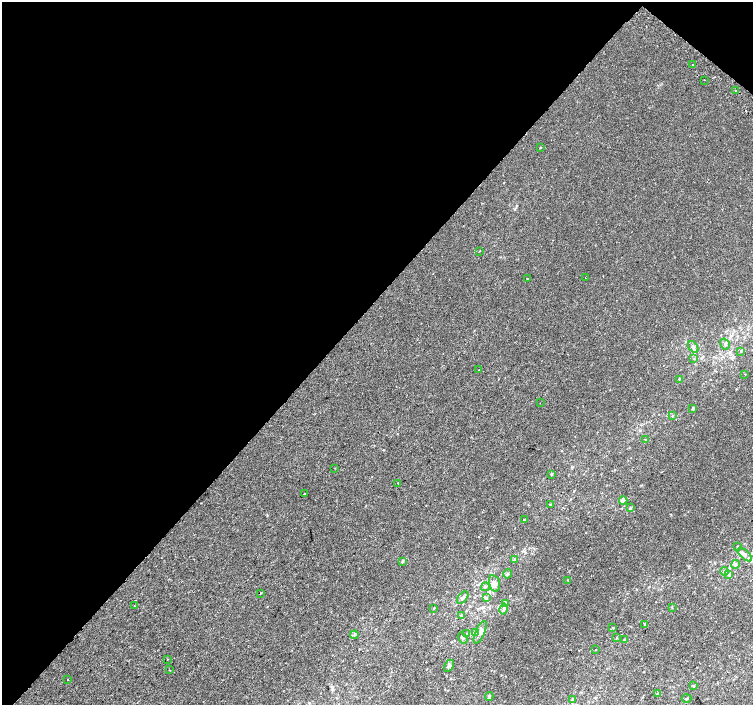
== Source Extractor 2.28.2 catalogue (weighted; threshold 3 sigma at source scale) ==
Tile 2 of 4 x 4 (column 2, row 1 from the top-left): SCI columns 1536-3036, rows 4485-5890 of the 6068 x 6094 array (HDU 1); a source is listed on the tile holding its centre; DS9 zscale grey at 2 x 2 block average (1 PNG px = mean of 2 x 2 image px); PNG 755 x 707 px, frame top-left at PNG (2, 2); each listed source drawn as its Kron ellipse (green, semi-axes under 4 px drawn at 4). Shown black and unused: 45% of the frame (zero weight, under 2 of 3 exposures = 2% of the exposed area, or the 3 px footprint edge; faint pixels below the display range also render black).
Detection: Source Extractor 2.28.2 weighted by HDU 2 'WHT'; one run over the whole footprint, this tile lists its part. Background -5.48e-05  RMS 0.0027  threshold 0.0121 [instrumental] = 3 sigma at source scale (4.5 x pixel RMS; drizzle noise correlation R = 1.50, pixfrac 1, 0.0396/0.0396 arcsec/px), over >= 5 px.
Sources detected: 69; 1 cosmic-ray / hot-pixel residue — neither listed nor drawn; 3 inside a brighter listed object's ellipse — not listed separately; the other 65 listed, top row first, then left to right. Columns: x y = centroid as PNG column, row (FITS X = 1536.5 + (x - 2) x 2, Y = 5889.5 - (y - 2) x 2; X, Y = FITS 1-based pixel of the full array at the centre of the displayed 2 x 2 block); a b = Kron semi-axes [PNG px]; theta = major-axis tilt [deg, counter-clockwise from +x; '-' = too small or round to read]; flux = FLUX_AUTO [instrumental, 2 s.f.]
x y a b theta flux
692 65 2 2 - 1.1
704 80 2 2 - 5.8
735 91 2 2 - 1.3
540 148 2 2 - 0.33
479 251 2 2 - 0.31
585 277 2 2 - 0.34
527 279 2 2 - 0.52
725 344 6 3 -58 1.1
693 347 6 4 -56 1.4
741 351 3 2 - 0.46
694 359 3 2 - 0.32
479 370 2 2 - 0.4
745 374 2 2 - 0.22
679 379 3 3 - 0.49
540 403 2 2 - 0.23
693 408 3 3 - 0.63
673 416 3 3 - 0.57
645 440 3 2 - 0.35
335 468 2 2 - 0.34
551 474 3 3 - 0.51
398 483 2 2 - 0.36
304 493 2 2 - 1.2
623 500 4 3 - 3.8
550 504 3 3 - 0.49
630 508 4 3 - 0.85
524 519 2 2 - 0.36
737 547 2 2 - 0.29
745 555 9 4 -41 2.3
514 559 4 3 - 0.63
402 562 4 3 - 0.61
735 564 4 3 - 0.87
724 571 4 4 - 1.4
508 574 5 2 - 0.55
729 574 3 3 - 0.96
568 580 3 3 - 0.4
494 583 9 5 -76 2.7
485 587 4 3 - 0.69
261 593 2 2 - 1.1
486 597 4 3 - 0.81
463 598 7 3 49 1.4
505 603 4 3 - 0.83
135 606 2 2 - 0.52
672 607 3 2 - 0.29
434 608 3 2 - 0.28
504 609 6 3 77 1.2
461 616 3 3 - 0.58
645 624 2 2 - 0.55
613 628 2 2 - 2.8
475 632 4 3 - 0.83
480 632 12 4 66 2.5
467 634 3 3 - 0.5
354 635 4 3 - 0.69
462 638 6 2 -60 0.74
617 638 2 2 - 0.31
624 639 3 2 - 0.3
596 649 2 2 - 0.63
167 659 2 2 - 0.28
449 666 6 4 62 1.4
169 670 2 2 - 0.35
68 680 2 2 - 1.4
693 686 3 3 - 0.58
658 694 3 3 - 0.9
489 696 4 3 - 0.71
686 698 5 2 - 0.57
573 699 4 3 - 0.92
Diffuse or blended objects may show on this block-average render without a row.